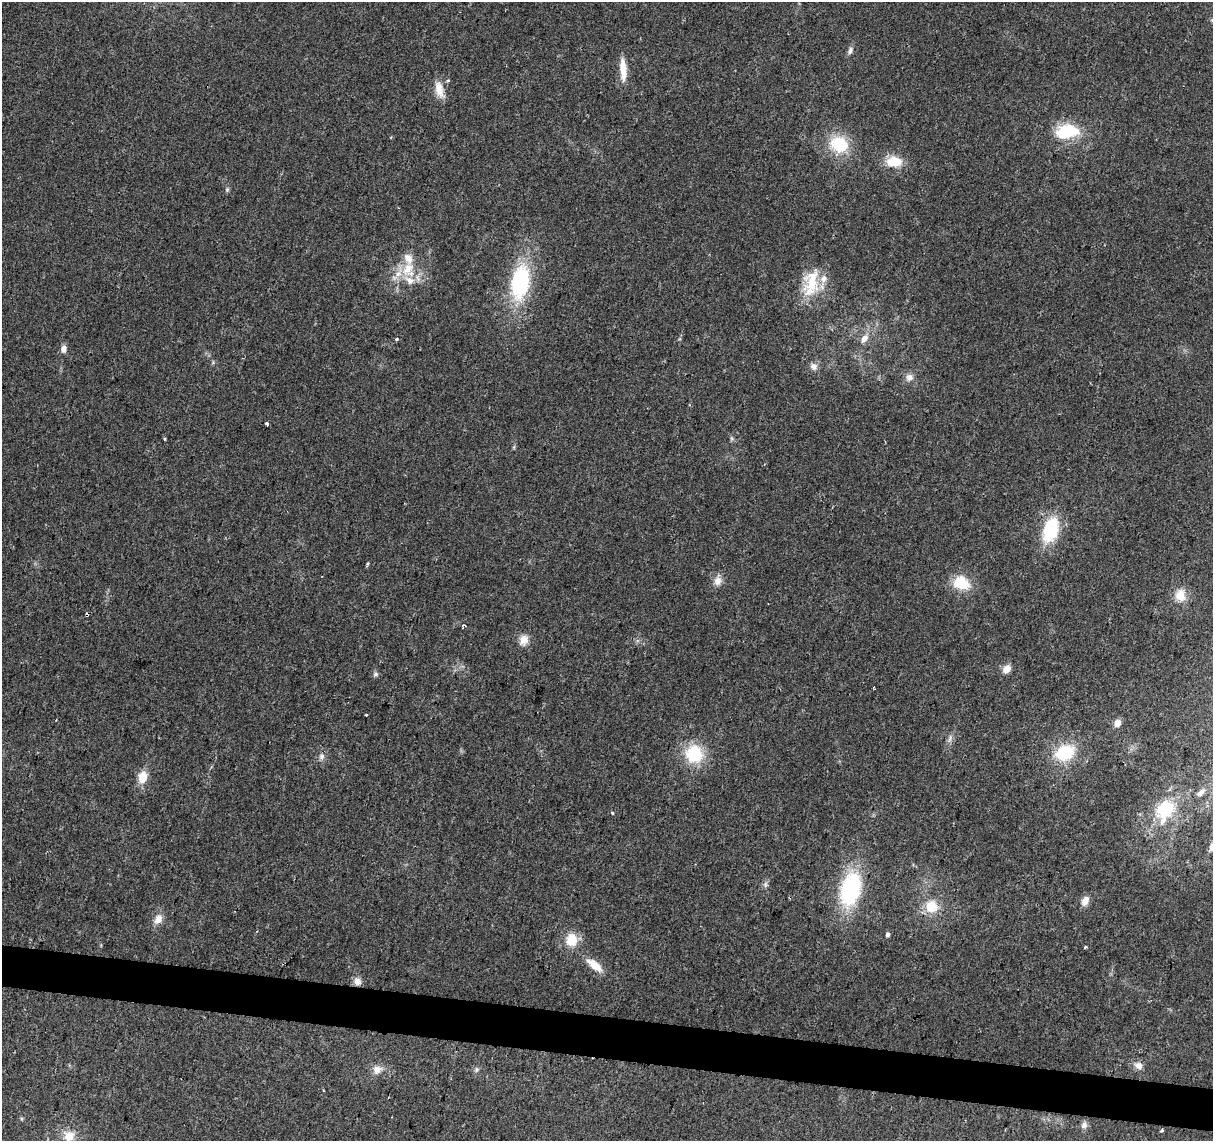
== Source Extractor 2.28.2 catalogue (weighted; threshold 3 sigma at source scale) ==
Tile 6 of 4 x 4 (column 2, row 2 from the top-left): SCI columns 1212-2422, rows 2501-3639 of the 4851 x 5061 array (HDU 1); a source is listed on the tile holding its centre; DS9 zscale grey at full resolution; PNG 1215 x 1143 px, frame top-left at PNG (2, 2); no overlay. Shown black and unused: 4% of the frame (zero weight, under 2 of 3 exposures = <1% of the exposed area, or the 3 px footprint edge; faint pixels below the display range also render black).
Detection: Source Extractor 2.28.2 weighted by HDU 2 'WHT'; one run over the whole footprint, this tile lists its part. Background 0.0399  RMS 0.0058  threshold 0.0263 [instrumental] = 3 sigma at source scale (4.5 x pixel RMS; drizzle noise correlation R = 1.50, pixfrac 1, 0.0396/0.0396 arcsec/px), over >= 5 px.
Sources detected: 61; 2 cosmic-ray / hot-pixel residue — not listed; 4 inside a brighter listed object's ellipse — not listed separately; the other 55 listed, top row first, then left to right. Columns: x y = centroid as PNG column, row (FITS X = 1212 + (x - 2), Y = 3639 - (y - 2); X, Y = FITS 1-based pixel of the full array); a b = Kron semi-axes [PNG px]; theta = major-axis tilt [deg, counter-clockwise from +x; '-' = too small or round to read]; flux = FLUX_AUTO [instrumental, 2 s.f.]
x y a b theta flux
850 51 10 6 68 2.1
623 69 26 7 -86 9.6
448 81 4 3 - 1.9
439 90 23 10 -76 7.7
1066 132 28 19 11 25
839 144 20 17 -22 25
894 161 16 11 -3 14
227 189 7 5 71 1.1
408 270 23 18 86 17
812 281 37 24 83 24
520 282 33 17 81 60
864 338 13 8 57 4.6
397 339 4 4 - 1.2
64 349 8 6 78 3.6
814 366 10 9 - 3.1
909 377 11 10 - 3.6
267 424 3 3 - 2.3
731 438 7 4 -71 0.98
164 439 3 3 - 0.68
1050 530 24 13 73 37
367 564 4 4 - 0.8
718 581 14 10 82 4.9
961 583 19 14 -20 17
1180 595 14 12 89 9.2
464 625 5 3 - 1.1
523 640 13 11 75 5.8
1006 669 11 8 52 4.8
376 674 7 6 - 1.3
366 715 3 3 - 0.93
1117 723 8 7 - 4.3
950 738 13 5 72 2.4
1065 752 19 13 21 30
694 754 19 18 - 28
322 756 7 7 - 2.1
142 777 14 10 80 9
1201 792 14 7 38 3.8
1165 810 29 19 66 33
612 813 4 3 - 1.4
1212 847 11 8 90 2.9
765 885 8 7 - 1.7
851 889 37 21 76 61
1085 901 12 8 64 4.5
931 906 16 15 - 13
158 919 15 10 57 5.2
887 934 5 4 - 1.5
571 940 17 15 79 12
1085 947 3 3 - 0.88
595 965 21 9 -39 9.6
357 981 10 9 - 3.7
1138 1065 11 9 -16 3.7
377 1070 14 12 21 5.3
476 1070 8 6 60 1.5
1084 1125 10 8 70 2.5
1161 1131 5 4 - 0.8
69 1136 14 14 - 9.2
Isophote crosses this tile's border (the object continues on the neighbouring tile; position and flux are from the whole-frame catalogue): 2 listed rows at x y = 1212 847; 69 1136